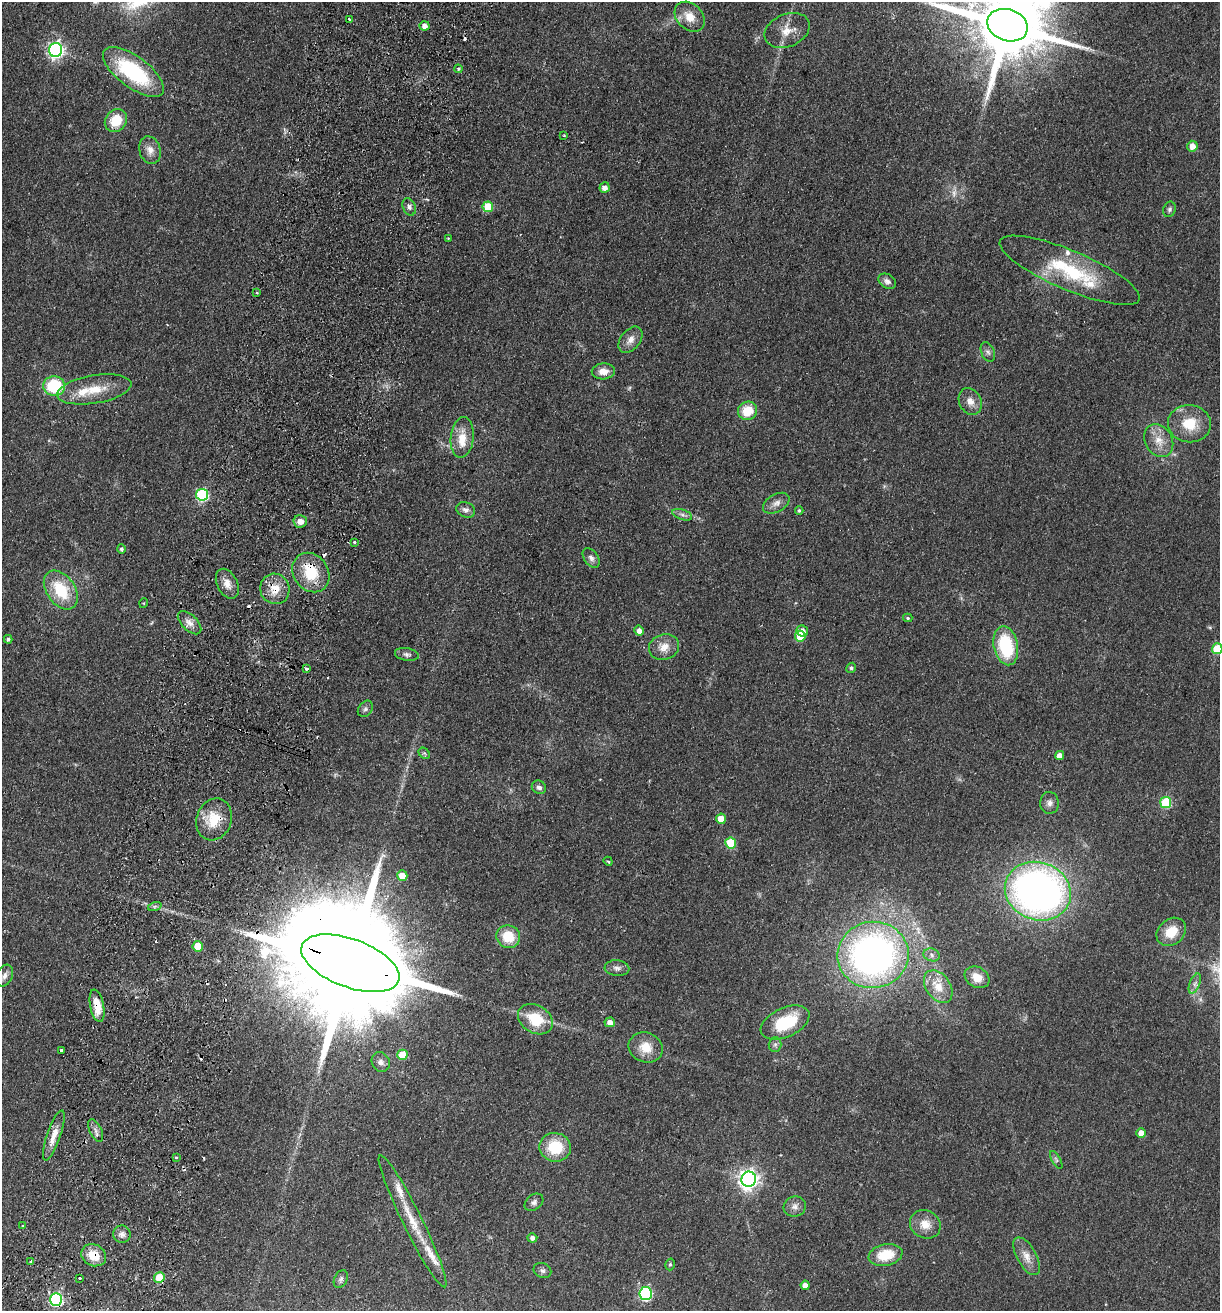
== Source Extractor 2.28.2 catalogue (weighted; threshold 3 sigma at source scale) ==
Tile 7 of 4 x 4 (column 3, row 2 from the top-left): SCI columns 2622-3839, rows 2637-3945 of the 5368 x 5274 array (HDU 1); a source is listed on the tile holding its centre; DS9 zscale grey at full resolution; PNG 1222 x 1313 px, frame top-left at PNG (2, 2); each listed source drawn as its Kron ellipse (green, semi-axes under 4 px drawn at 4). Shown black and unused: <1% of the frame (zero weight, under 2 of 3 exposures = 3% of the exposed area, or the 3 px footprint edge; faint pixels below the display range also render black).
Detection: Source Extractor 2.28.2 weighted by HDU 2 'WHT'; one run over the whole footprint, this tile lists its part. Background 0.0768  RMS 0.0079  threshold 0.0354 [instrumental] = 3 sigma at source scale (4.5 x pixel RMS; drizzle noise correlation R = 1.50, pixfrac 1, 0.05/0.05 arcsec/px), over >= 5 px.
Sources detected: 133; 1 too faint to see at this stretch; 10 cosmic-ray / hot-pixel residue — neither listed nor drawn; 7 inside a brighter listed object's ellipse — not listed separately; the other 115 listed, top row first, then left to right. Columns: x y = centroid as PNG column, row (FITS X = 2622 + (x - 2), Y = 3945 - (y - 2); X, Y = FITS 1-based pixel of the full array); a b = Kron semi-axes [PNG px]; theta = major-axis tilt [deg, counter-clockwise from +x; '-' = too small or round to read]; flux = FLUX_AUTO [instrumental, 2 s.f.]
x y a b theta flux
690 17 17 13 -44 12
349 19 4 3 - 3
1007 25 21 15 -19 9800
425 26 5 4 - 4.6
787 30 23 16 23 13
56 50 7 6 - 230
458 69 4 3 - 0.93
133 72 36 15 -36 70
116 120 12 10 49 19
564 135 3 3 - 0.64
1192 146 5 5 - 7.3
150 150 14 10 -73 6.6
605 188 5 5 - 4.2
409 207 9 6 -69 2.8
488 207 5 5 - 31
1169 209 8 6 70 2.1
448 238 3 3 - 0.56
1070 270 75 19 -23 60
887 281 9 6 -31 3.6
257 293 2 2 - 0.84
630 340 15 9 52 6.3
988 352 10 6 -65 2.8
603 371 11 8 3 7.5
54 386 11 9 -3 44
94 389 37 14 9 22
970 401 14 11 -64 6.8
747 411 10 9 - 18
1189 424 21 18 -5 22
462 437 20 11 84 14
1159 440 17 13 -60 11
202 495 6 6 - 86
776 503 14 8 29 5.1
466 510 9 7 -23 3.8
799 510 4 3 - 1.2
682 515 10 5 -18 2.6
300 521 7 6 - 6.3
354 542 3 3 - 2.9
121 549 4 4 - 1.6
591 558 11 7 -54 3
311 573 21 17 -55 27
227 584 16 10 -63 7.1
275 589 15 14 - 13
61 590 21 14 -55 32
144 603 5 3 - 0.63
908 618 4 4 - 1.1
189 623 14 8 -45 5.5
639 631 5 4 - 4.7
802 631 6 5 - 5
800 636 5 5 - 20
8 639 4 4 - 1.7
1006 646 20 12 -78 49
664 647 15 12 19 9.4
1217 649 5 5 - 26
407 654 12 6 -10 2.7
851 668 5 4 - 1.5
306 669 3 3 - 1.8
365 709 9 6 54 2.2
424 753 6 5 - 1.3
1060 755 4 4 - 6
539 787 7 6 - 2.6
1166 802 6 5 - 44
1049 803 11 9 -87 3.8
214 819 21 17 70 20
721 819 5 5 - 10
731 843 5 5 - 29
608 861 5 2 - 0.98
402 876 5 5 - 10
1038 891 33 28 -20 410
155 906 7 4 19 1.4
1171 932 16 12 40 16
508 937 12 11 - 19
198 946 5 5 - 19
873 955 35 33 7 340
932 955 8 6 -18 2.7
350 963 52 24 -20 44000
617 968 12 8 -4 3.6
4 976 11 8 66 4.4
977 977 13 10 -30 10
1195 984 10 5 69 2.9
938 987 18 12 -55 14
97 1006 16 7 -78 13
535 1019 18 13 -31 25
610 1022 5 5 - 5.7
785 1022 26 14 25 42
775 1044 7 6 - 2.1
646 1047 17 15 -22 14
61 1050 3 3 - 3.7
402 1055 5 5 - 17
381 1062 10 9 - 3.8
96 1131 12 6 -64 3.1
1141 1133 5 5 - 7.4
54 1136 26 7 71 9.8
555 1147 16 14 -9 29
176 1157 4 3 - 1.1
1056 1160 10 4 -61 1.6
749 1179 7 7 - 410
534 1202 10 7 38 2.8
795 1207 11 10 - 4.5
412 1221 73 9 -64 27
925 1224 16 13 -29 10
23 1226 3 3 - 2
122 1234 9 8 - 3.7
532 1238 5 4 - 2.9
94 1255 13 10 -26 16
886 1255 17 10 12 21
1027 1256 21 9 -61 8.5
31 1261 3 3 - 1.8
670 1264 6 4 74 1.4
542 1270 9 7 -25 2.4
159 1277 5 5 - 21
80 1278 3 2 - 1.5
341 1279 9 6 62 2.3
805 1285 4 4 - 4.4
646 1293 6 6 - 100
56 1299 6 6 - 120
Overlapping masked pixels (flux is a lower limit): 9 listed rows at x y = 311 573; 275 589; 214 819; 873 955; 350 963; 97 1006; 94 1255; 159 1277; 56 1299
Isophote crosses this tile's border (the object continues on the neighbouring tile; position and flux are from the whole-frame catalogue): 3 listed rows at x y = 1007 25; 1217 649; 4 976